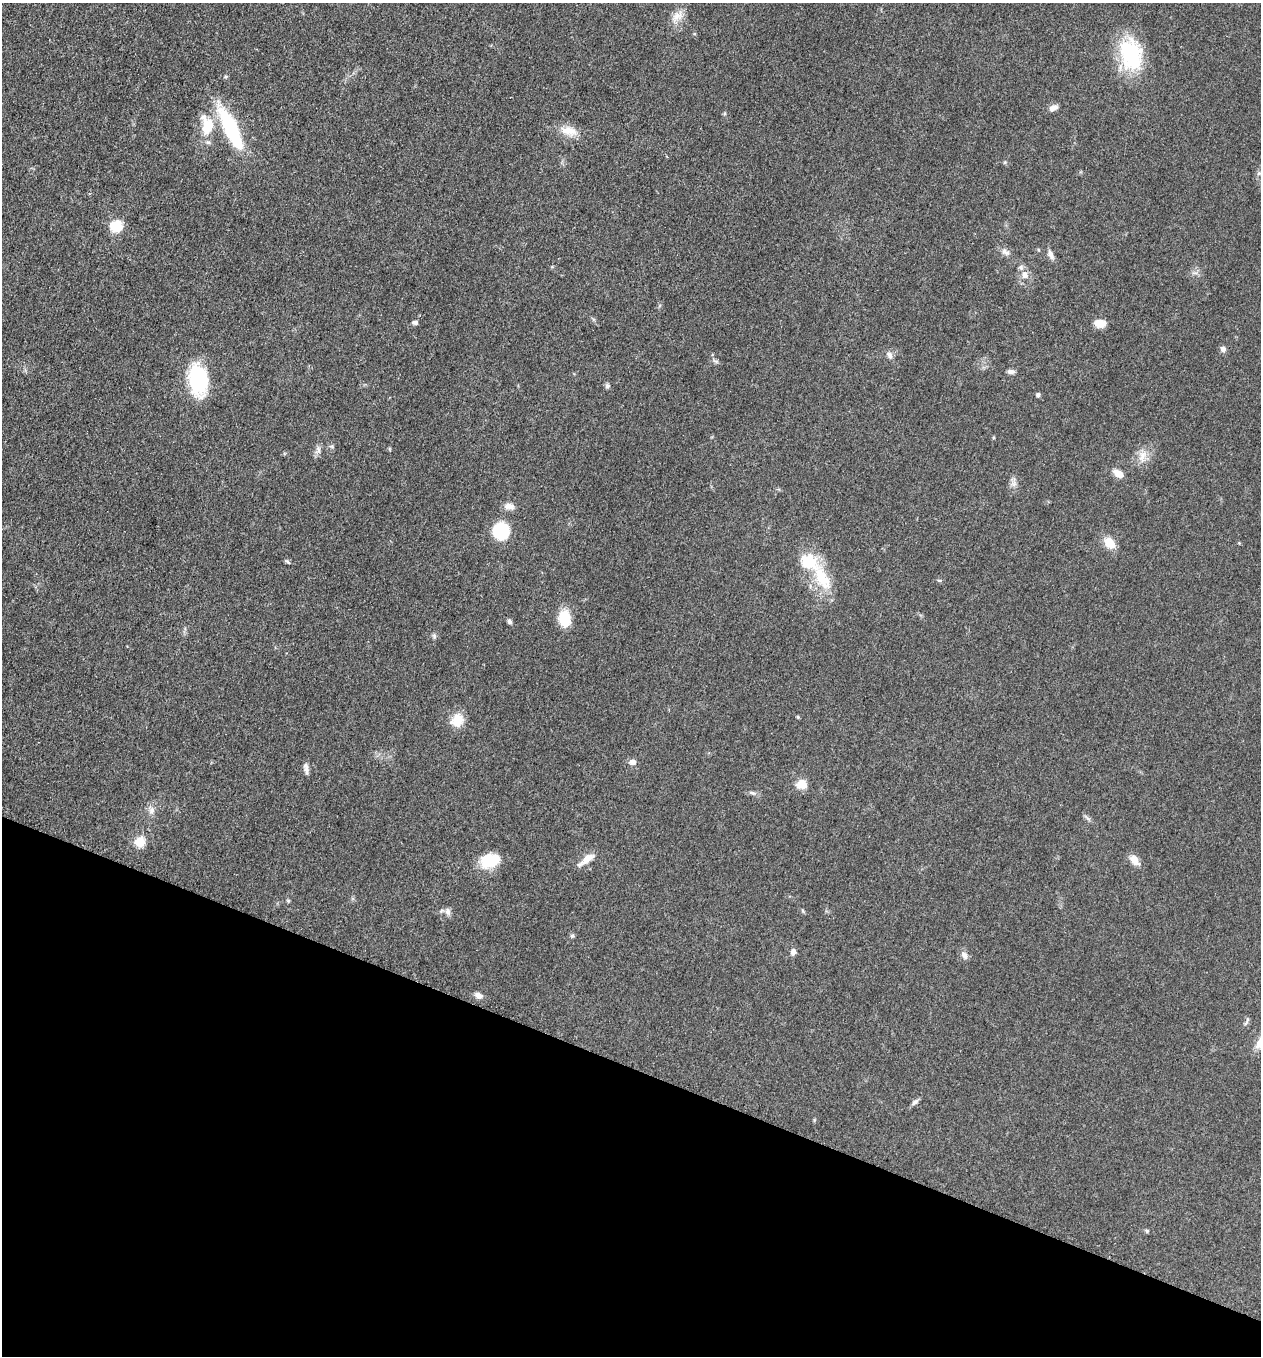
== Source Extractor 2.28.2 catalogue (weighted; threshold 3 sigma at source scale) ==
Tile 15 of 4 x 4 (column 3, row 4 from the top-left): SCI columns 2714-3972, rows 17-1370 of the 5509 x 5463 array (HDU 1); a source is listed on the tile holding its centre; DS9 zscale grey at full resolution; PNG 1263 x 1358 px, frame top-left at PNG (2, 3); no overlay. Shown black and unused: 21% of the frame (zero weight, under 3 of 5 exposures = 3% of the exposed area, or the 3 px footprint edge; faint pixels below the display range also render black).
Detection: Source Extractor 2.28.2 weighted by HDU 2 'WHT'; one run over the whole footprint, this tile lists its part. Background 0.0603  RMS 0.0062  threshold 0.028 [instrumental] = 3 sigma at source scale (4.5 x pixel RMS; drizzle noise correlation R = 1.50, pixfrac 1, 0.05/0.05 arcsec/px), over >= 5 px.
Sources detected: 54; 2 inside a brighter listed object's ellipse — not listed separately; the other 52 listed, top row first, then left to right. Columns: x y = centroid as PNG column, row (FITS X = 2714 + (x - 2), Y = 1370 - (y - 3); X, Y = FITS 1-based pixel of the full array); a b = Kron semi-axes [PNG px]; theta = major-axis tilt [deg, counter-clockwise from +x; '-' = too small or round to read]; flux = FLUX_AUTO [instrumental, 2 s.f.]
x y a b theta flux
677 16 20 10 37 5.9
1131 54 38 24 -74 45
1053 108 12 7 20 2.9
207 126 21 13 70 16
231 129 51 14 -64 49
569 131 24 11 -12 8.7
116 226 6 6 - 48
1005 252 12 7 -26 2.8
1051 255 13 7 -66 2.9
1024 275 9 8 - 3.9
415 322 6 4 0 1.9
1100 323 13 9 -5 5.5
1223 349 8 7 - 2
889 355 10 7 -58 2.4
716 361 7 4 -19 1.1
1011 372 9 5 -5 2.1
198 380 32 18 -84 47
607 386 6 5 - 1.3
1038 395 5 5 - 1.3
318 450 9 4 90 1.8
1142 456 19 8 81 5.8
1118 474 12 8 -34 5.3
509 506 14 8 -1 3.6
501 531 11 11 - 42
1109 543 13 10 -50 9
1239 543 4 4 - 0.5
808 561 8 7 - 40
288 562 8 4 -36 0.96
822 578 40 17 -61 25
939 580 6 3 -18 0.73
564 618 13 10 -85 21
509 621 7 5 -57 1.5
434 636 6 6 - 1.2
798 717 5 4 - 0.64
457 720 15 13 51 11
632 762 8 7 - 2.7
306 767 13 6 -73 2.6
802 784 12 11 - 6.8
752 793 10 3 -15 1.4
151 811 10 6 84 2.6
140 842 6 5 - 28
587 859 21 8 39 6.2
491 860 23 15 18 19
1134 860 15 9 -51 4.9
448 911 10 7 -79 2.4
572 936 6 5 - 1.2
793 951 8 7 - 2.2
964 955 11 7 -57 2.8
479 996 9 6 -29 3.5
1247 1021 13 3 61 1.1
915 1102 10 5 42 1.8
1147 1231 5 5 - 0.95